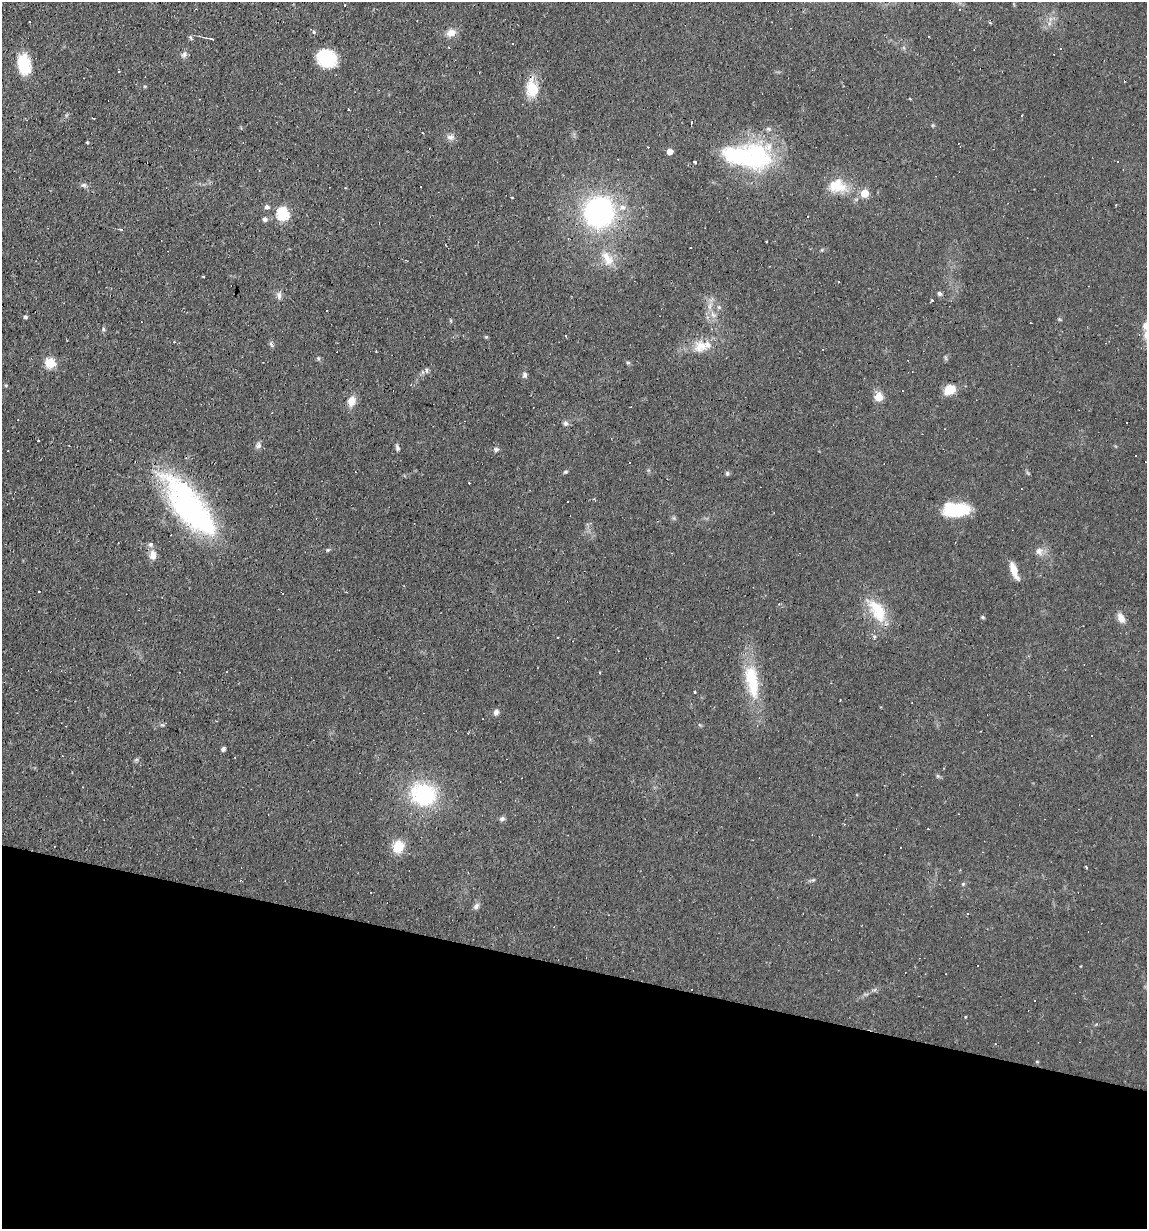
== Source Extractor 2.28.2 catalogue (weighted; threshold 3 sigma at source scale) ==
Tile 15 of 4 x 4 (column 3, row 4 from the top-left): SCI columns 2408-3552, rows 1-1227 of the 4932 x 4909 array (HDU 1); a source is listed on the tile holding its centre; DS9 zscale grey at full resolution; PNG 1149 x 1231 px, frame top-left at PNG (2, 2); no overlay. Shown black and unused: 21% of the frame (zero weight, under 2 of 3 exposures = <1% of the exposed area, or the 3 px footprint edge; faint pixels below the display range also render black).
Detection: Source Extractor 2.28.2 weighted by HDU 2 'WHT'; one run over the whole footprint, this tile lists its part. Background 0.0966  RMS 0.0058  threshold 0.0259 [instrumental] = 3 sigma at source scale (4.5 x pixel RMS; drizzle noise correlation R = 1.50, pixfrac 1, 0.05/0.05 arcsec/px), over >= 5 px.
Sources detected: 116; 1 inside a brighter object's white glare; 23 cosmic-ray / hot-pixel residue — not listed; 4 inside a brighter listed object's ellipse — not listed separately; the other 88 listed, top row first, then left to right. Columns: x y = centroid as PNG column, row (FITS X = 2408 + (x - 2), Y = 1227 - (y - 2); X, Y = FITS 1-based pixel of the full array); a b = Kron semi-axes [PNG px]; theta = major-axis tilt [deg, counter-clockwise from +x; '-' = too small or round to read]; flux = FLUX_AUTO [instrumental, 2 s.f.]
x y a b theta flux
345 5 2 2 - 0.51
960 10 3 2 - 0.39
314 32 4 3 - 1.7
451 33 13 9 15 4.7
190 37 5 4 - 1.3
212 39 4 2 - 1.2
184 54 11 7 44 2
326 58 20 17 -26 22
24 64 21 13 -81 21
532 89 21 14 -87 15
1021 115 3 3 - 0.77
692 122 4 2 - 0.5
450 137 11 8 10 2.6
87 142 4 3 - 0.61
670 152 5 4 - 5.4
758 156 42 36 -70 60
695 162 3 3 - 3.8
84 185 8 5 -6 1.5
837 186 24 18 -10 15
420 187 3 3 - 4.3
865 193 5 5 - 16
267 207 5 5 - 1.9
599 212 32 31 - 110
282 213 6 6 - 65
265 219 5 5 - 2
121 230 5 3 - 0.64
766 241 3 2 - 0.46
607 259 24 13 -59 11
203 276 3 2 - 0.49
939 293 5 5 - 1.6
279 295 12 6 -88 2.2
932 301 3 3 - 0.74
709 306 11 4 79 2.7
719 307 6 5 - 1.1
713 315 10 6 -41 2.7
25 317 5 4 - 0.93
1146 326 8 7 - 4.8
1146 335 15 8 -88 4.3
486 337 5 3 - 0.55
271 344 9 3 -57 0.99
701 346 20 17 21 11
318 358 5 4 - 0.85
628 362 6 4 0 0.84
50 363 5 5 - 37
426 370 8 4 -89 0.99
524 375 7 6 - 1.5
6 385 5 3 - 0.57
411 385 3 3 - 0.63
949 390 14 11 24 7.8
879 397 5 5 - 16
351 401 12 9 69 5.7
565 423 7 6 - 1.5
258 445 8 7 - 2
397 448 9 5 -69 1.4
496 449 7 6 - 1.4
1135 455 3 3 - 1.4
629 462 2 2 - 0.56
565 472 6 4 29 0.86
727 473 6 4 -76 1.1
190 507 80 28 -51 130
956 510 26 13 2 30
150 544 7 6 - 1.7
328 550 6 4 31 0.78
1039 551 11 9 -67 3.6
153 556 11 9 -80 4.1
1014 570 20 6 -70 7
877 610 34 17 -58 21
983 617 5 4 - 0.76
1121 618 14 8 -64 4.2
874 637 4 3 - 1.4
752 677 47 17 -78 26
695 692 3 3 - 0.56
496 712 8 6 71 2.1
223 749 5 4 - 1.5
136 760 6 4 19 0.89
938 776 6 4 -18 0.84
424 795 20 17 -12 61
502 819 7 6 - 1.5
928 829 3 2 - 0.35
398 847 12 10 72 13
1086 867 4 2 - 0.63
963 884 6 3 19 0.73
476 906 9 6 52 2
967 914 3 3 - 5.2
977 965 3 3 - 2.5
1034 1000 2 2 - 0.45
965 1017 4 2 - 0.45
1037 1062 4 4 - 0.64
Overlapping masked pixels (flux is a lower limit): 1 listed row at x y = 949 390
Isophote crosses this tile's border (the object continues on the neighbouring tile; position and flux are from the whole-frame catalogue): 2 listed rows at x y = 1146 326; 1146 335
Unlisted compact peaks at least as high as the median listed source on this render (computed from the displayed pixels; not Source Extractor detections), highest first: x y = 103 329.